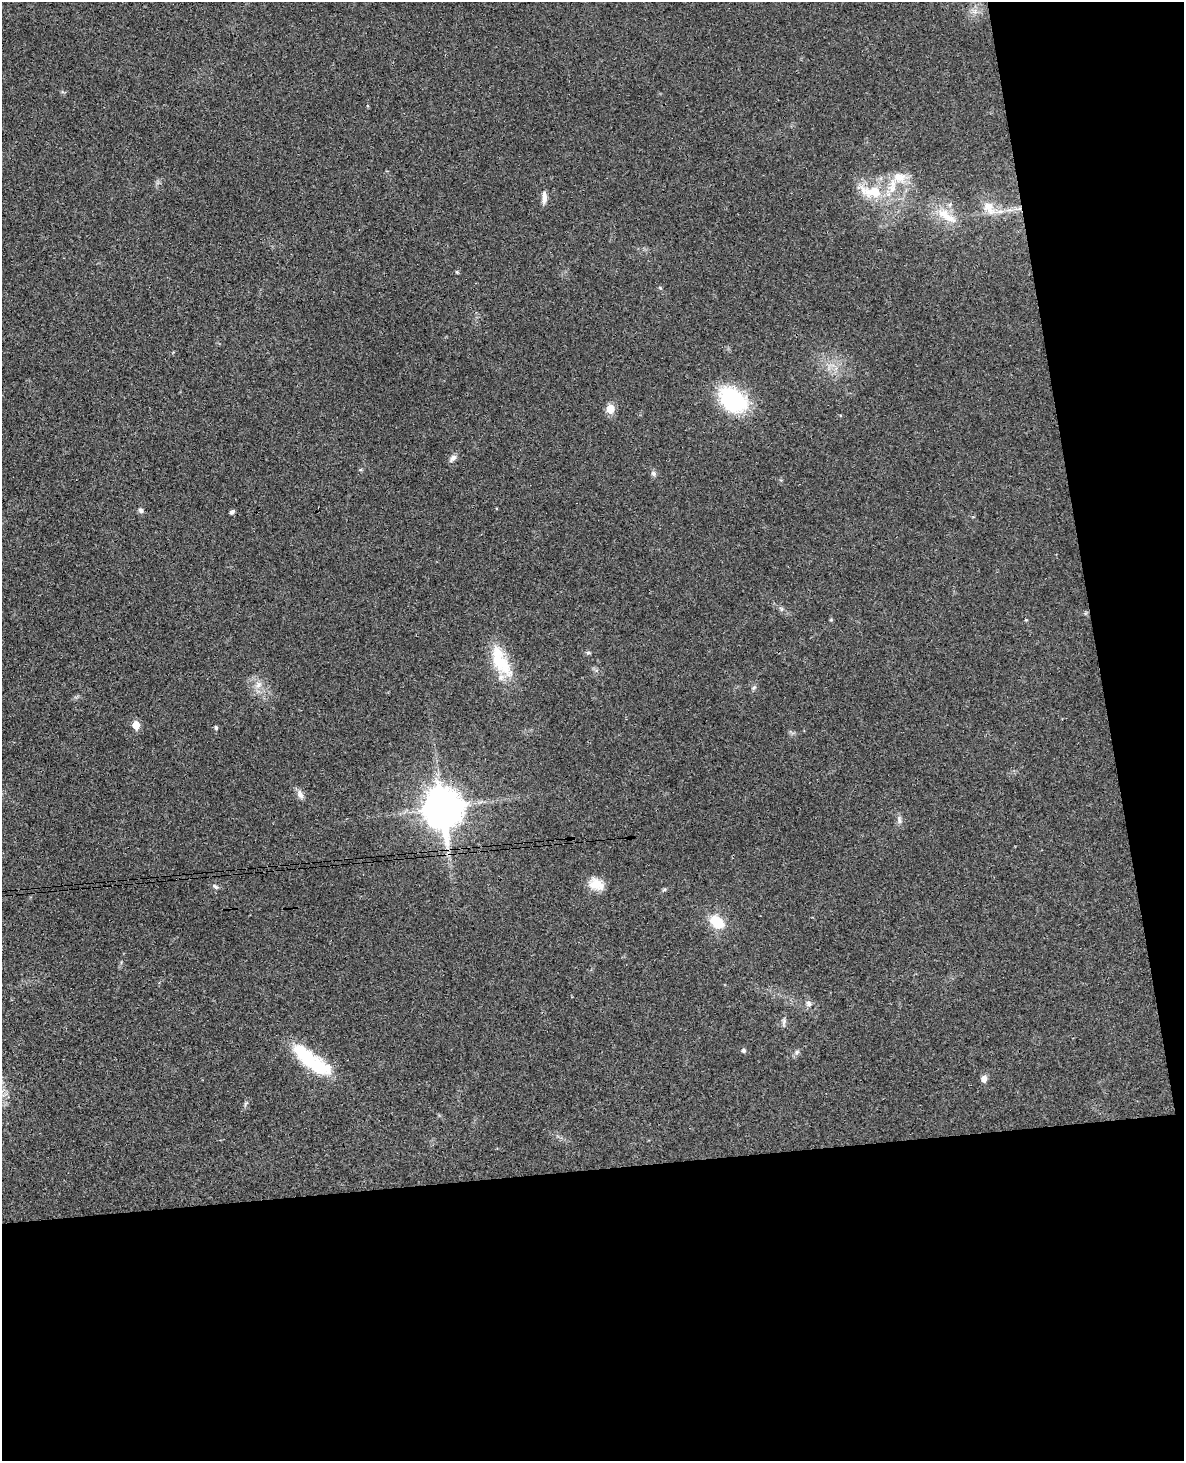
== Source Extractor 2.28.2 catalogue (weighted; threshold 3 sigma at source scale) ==
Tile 12 of 4 x 3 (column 4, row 3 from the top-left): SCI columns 3606-4787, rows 254-1712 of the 4843 x 4777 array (HDU 1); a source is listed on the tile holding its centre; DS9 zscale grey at full resolution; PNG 1186 x 1463 px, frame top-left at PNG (2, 2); no overlay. Shown black and unused: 27% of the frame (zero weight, under 3 of 4 exposures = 6% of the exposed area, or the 3 px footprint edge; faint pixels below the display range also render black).
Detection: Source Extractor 2.28.2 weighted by HDU 2 'WHT'; one run over the whole footprint, this tile lists its part. Background 0.0328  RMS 0.0041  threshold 0.0186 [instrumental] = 3 sigma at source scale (4.5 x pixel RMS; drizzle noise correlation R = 1.50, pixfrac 1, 0.05/0.05 arcsec/px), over >= 5 px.
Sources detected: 37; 1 inside a brighter object's white glare — not listed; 2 inside a brighter listed object's ellipse — not listed separately; the other 34 listed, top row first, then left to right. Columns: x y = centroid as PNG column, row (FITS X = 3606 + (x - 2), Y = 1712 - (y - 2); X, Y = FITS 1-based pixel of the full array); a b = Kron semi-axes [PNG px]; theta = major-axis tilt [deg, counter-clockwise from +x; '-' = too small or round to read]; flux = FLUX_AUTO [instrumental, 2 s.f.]
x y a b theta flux
899 177 21 14 1 7.4
872 192 32 15 -8 15
544 198 17 6 89 2.3
989 208 23 12 -51 6.8
946 216 34 11 -35 9.4
457 272 5 4 - 0.48
732 400 35 24 -43 34
610 408 8 7 - 5.5
453 458 11 6 46 1.7
653 473 8 7 - 1.1
141 510 7 6 - 1
232 512 5 4 - 0.98
781 609 6 5 - 0.82
1026 620 5 3 - 0.33
588 653 6 5 - 0.7
500 661 45 17 -62 17
258 685 11 9 40 3
754 688 7 5 31 0.77
136 725 6 5 - 7.1
216 728 5 4 - 0.79
300 795 13 7 -60 2.2
443 808 15 12 -82 890
899 820 12 6 -84 1.5
596 884 20 14 -22 6.5
215 886 10 5 -37 0.95
664 890 6 4 19 0.6
717 922 15 11 -39 12
809 1004 8 7 - 1.6
784 1022 13 5 84 1.3
743 1050 5 5 - 0.98
797 1052 7 6 - 1
304 1054 44 20 -43 21
984 1079 8 7 - 2.2
246 1103 7 4 36 0.63
Overlapping masked pixels (flux is a lower limit): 1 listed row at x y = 443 808